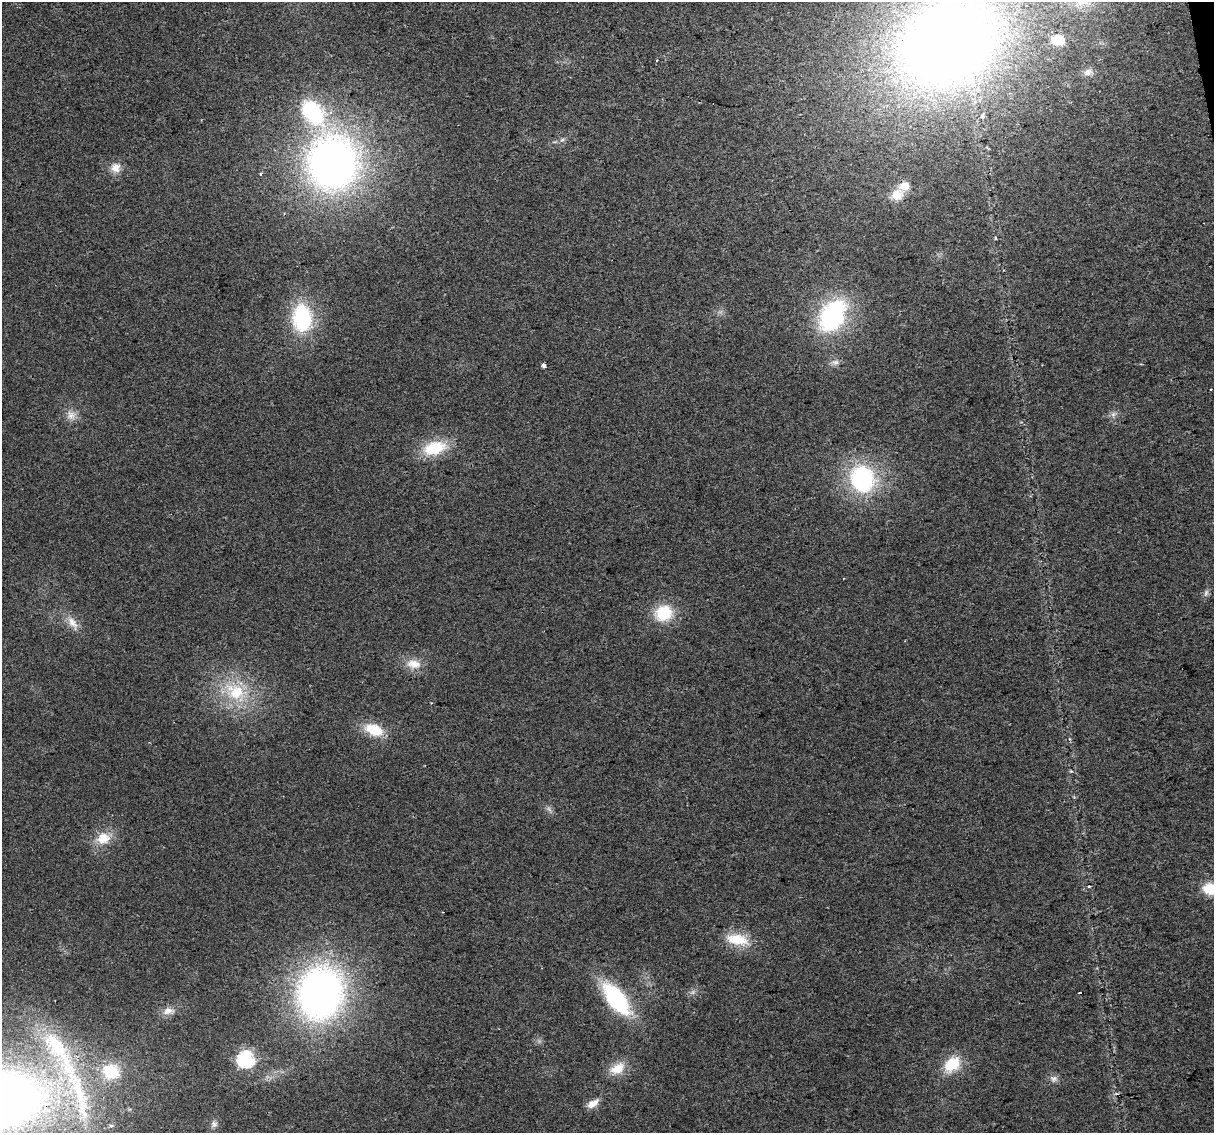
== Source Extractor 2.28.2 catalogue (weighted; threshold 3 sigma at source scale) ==
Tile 10 of 4 x 4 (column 2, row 3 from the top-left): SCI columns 1213-2424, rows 1203-2333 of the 4848 x 4619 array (HDU 1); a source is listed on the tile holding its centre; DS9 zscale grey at full resolution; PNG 1216 x 1135 px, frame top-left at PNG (2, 2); no overlay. Shown black and unused: <1% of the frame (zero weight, under 2 of 3 exposures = <1% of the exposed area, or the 3 px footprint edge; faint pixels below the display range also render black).
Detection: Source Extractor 2.28.2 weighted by HDU 2 'WHT'; one run over the whole footprint, this tile lists its part. Background 0.0271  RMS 0.0062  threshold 0.0281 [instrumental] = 3 sigma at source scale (4.5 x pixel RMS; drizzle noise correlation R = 1.50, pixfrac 1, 0.0396/0.0396 arcsec/px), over >= 5 px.
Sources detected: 45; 1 too faint to see at this stretch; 2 cosmic-ray / hot-pixel residue — not listed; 2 inside a brighter listed object's ellipse — not listed separately; the other 40 listed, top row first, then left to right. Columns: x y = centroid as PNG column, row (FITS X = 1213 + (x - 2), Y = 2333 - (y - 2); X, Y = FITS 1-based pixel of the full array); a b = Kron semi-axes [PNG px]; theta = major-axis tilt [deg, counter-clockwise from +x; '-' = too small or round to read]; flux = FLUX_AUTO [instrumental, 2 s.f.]
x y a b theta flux
1058 40 11 9 0 14
949 42 112 86 35 720
656 61 3 3 - 0.9
1088 72 11 8 30 3.2
313 112 28 18 -51 63
562 140 7 5 41 1.5
332 163 54 49 87 350
115 168 13 12 - 6.3
261 174 3 3 - 1.3
897 195 17 13 34 9.2
832 315 28 19 57 99
302 318 25 18 -87 59
835 362 11 6 8 2.4
544 365 4 4 - 8.7
1113 414 8 6 69 2.2
71 415 13 12 - 5.4
434 448 27 15 15 25
862 479 27 24 -68 75
1206 593 9 6 64 1.9
663 613 21 18 16 24
73 623 21 10 -55 7
414 664 20 12 -7 8.9
235 692 31 24 -27 35
374 730 23 13 -19 17
549 809 8 4 -53 1.6
103 838 19 17 28 13
1089 886 4 2 - 0.6
1210 889 13 11 -19 18
737 939 33 15 -11 17
320 993 46 38 77 300
616 999 38 17 -52 62
168 1011 14 10 14 5
59 1051 113 25 -61 88
245 1059 7 7 - 160
952 1064 22 15 41 19
617 1068 20 13 28 12
111 1072 19 17 -16 23
1054 1079 11 9 17 3
593 1103 17 8 33 5.3
214 1124 10 9 - 2.9
Isophote crosses this tile's border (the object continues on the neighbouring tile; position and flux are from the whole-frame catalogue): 2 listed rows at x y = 949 42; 1210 889